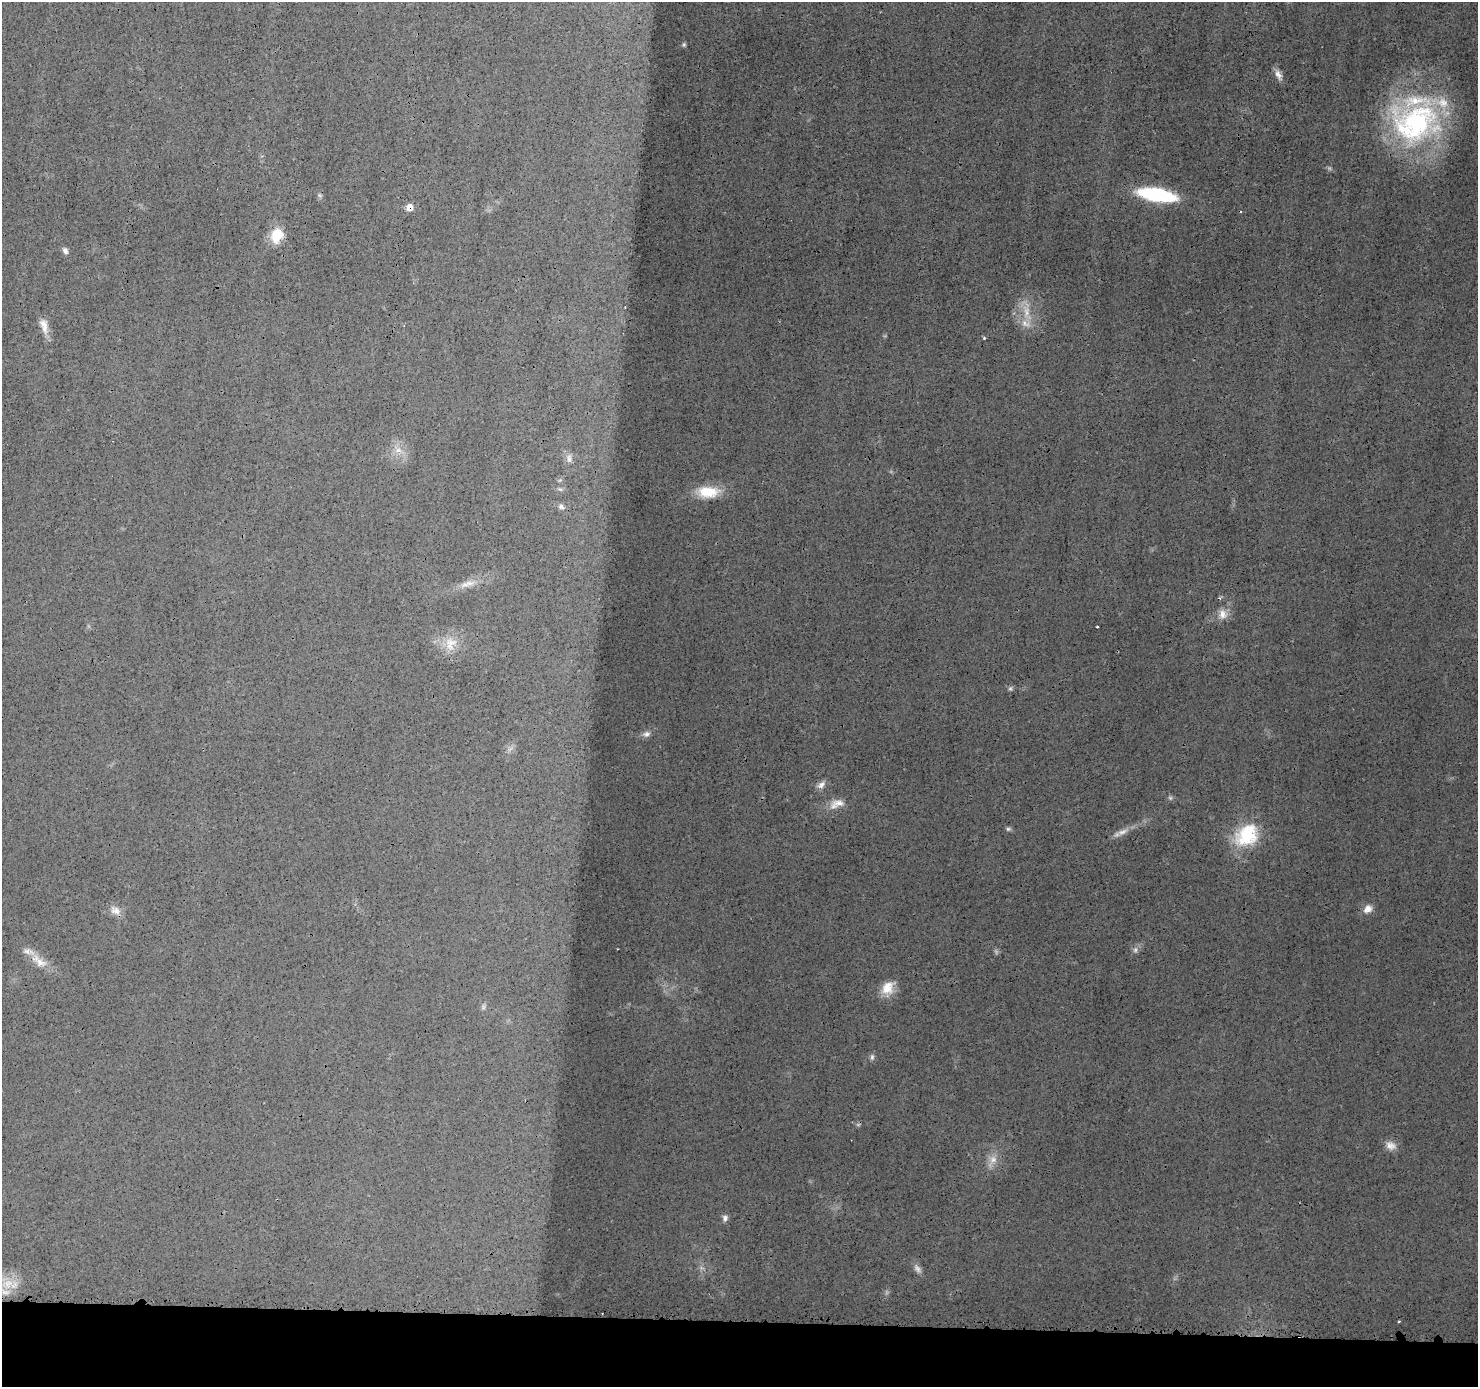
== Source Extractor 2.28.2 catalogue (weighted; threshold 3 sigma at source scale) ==
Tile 8 of 3 x 3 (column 2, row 3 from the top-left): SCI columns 1480-2955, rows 112-1496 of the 4434 x 4474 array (HDU 1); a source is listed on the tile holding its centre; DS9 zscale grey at full resolution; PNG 1480 x 1389 px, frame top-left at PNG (2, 2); no overlay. Shown black and unused: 5% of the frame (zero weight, under 3 of 4 exposures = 2% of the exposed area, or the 3 px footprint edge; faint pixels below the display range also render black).
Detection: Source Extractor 2.28.2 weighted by HDU 2 'WHT'; one run over the whole footprint, this tile lists its part. Background 0.0141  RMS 0.0031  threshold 0.0138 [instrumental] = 3 sigma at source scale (4.5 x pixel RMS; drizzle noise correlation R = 1.50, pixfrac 1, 0.05/0.05 arcsec/px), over >= 5 px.
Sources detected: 44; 2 too faint to see at this stretch — not listed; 3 inside a brighter listed object's ellipse — not listed separately; the other 39 listed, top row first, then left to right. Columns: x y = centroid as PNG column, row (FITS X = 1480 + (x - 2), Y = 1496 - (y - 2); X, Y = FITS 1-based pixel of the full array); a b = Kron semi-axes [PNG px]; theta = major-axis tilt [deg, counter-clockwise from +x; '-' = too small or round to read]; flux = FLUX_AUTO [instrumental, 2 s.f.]
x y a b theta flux
684 44 5 5 - 0.51
1278 74 13 7 -65 1.7
1415 123 64 50 17 65
1157 195 32 10 -10 35
410 207 7 7 - 2.8
277 235 18 13 71 6.9
65 251 9 6 -57 1.1
625 307 3 2 - 0.52
1026 324 14 8 -33 2.6
44 326 21 9 -75 3
984 338 4 3 - 0.35
398 450 9 7 1 1.7
569 458 12 6 -90 1.4
560 489 7 4 -18 0.55
708 492 28 14 0 8.7
561 507 8 6 -51 0.99
469 583 14 6 -2 2.1
1222 614 14 10 -68 2.5
1097 627 2 2 - 0.41
450 644 21 16 76 5.6
1010 688 6 5 - 0.55
646 734 10 8 8 1.3
821 785 12 8 41 1.6
836 804 21 10 20 3.4
1008 829 7 5 -20 0.58
1122 832 16 7 25 2.3
1247 835 32 24 41 16
1368 909 11 9 38 2.3
115 911 15 10 -24 2.3
1135 950 6 6 - 0.8
39 961 27 12 -33 4.6
887 988 18 14 57 4.7
483 1007 7 4 89 0.6
872 1057 7 5 -71 0.75
1390 1145 14 11 -24 2.3
993 1159 12 10 67 2.7
725 1218 9 6 -78 1
8 1283 15 12 14 5
1399 1321 3 2 - 0.32
Overlapping masked pixels (flux is a lower limit): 1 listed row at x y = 410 207